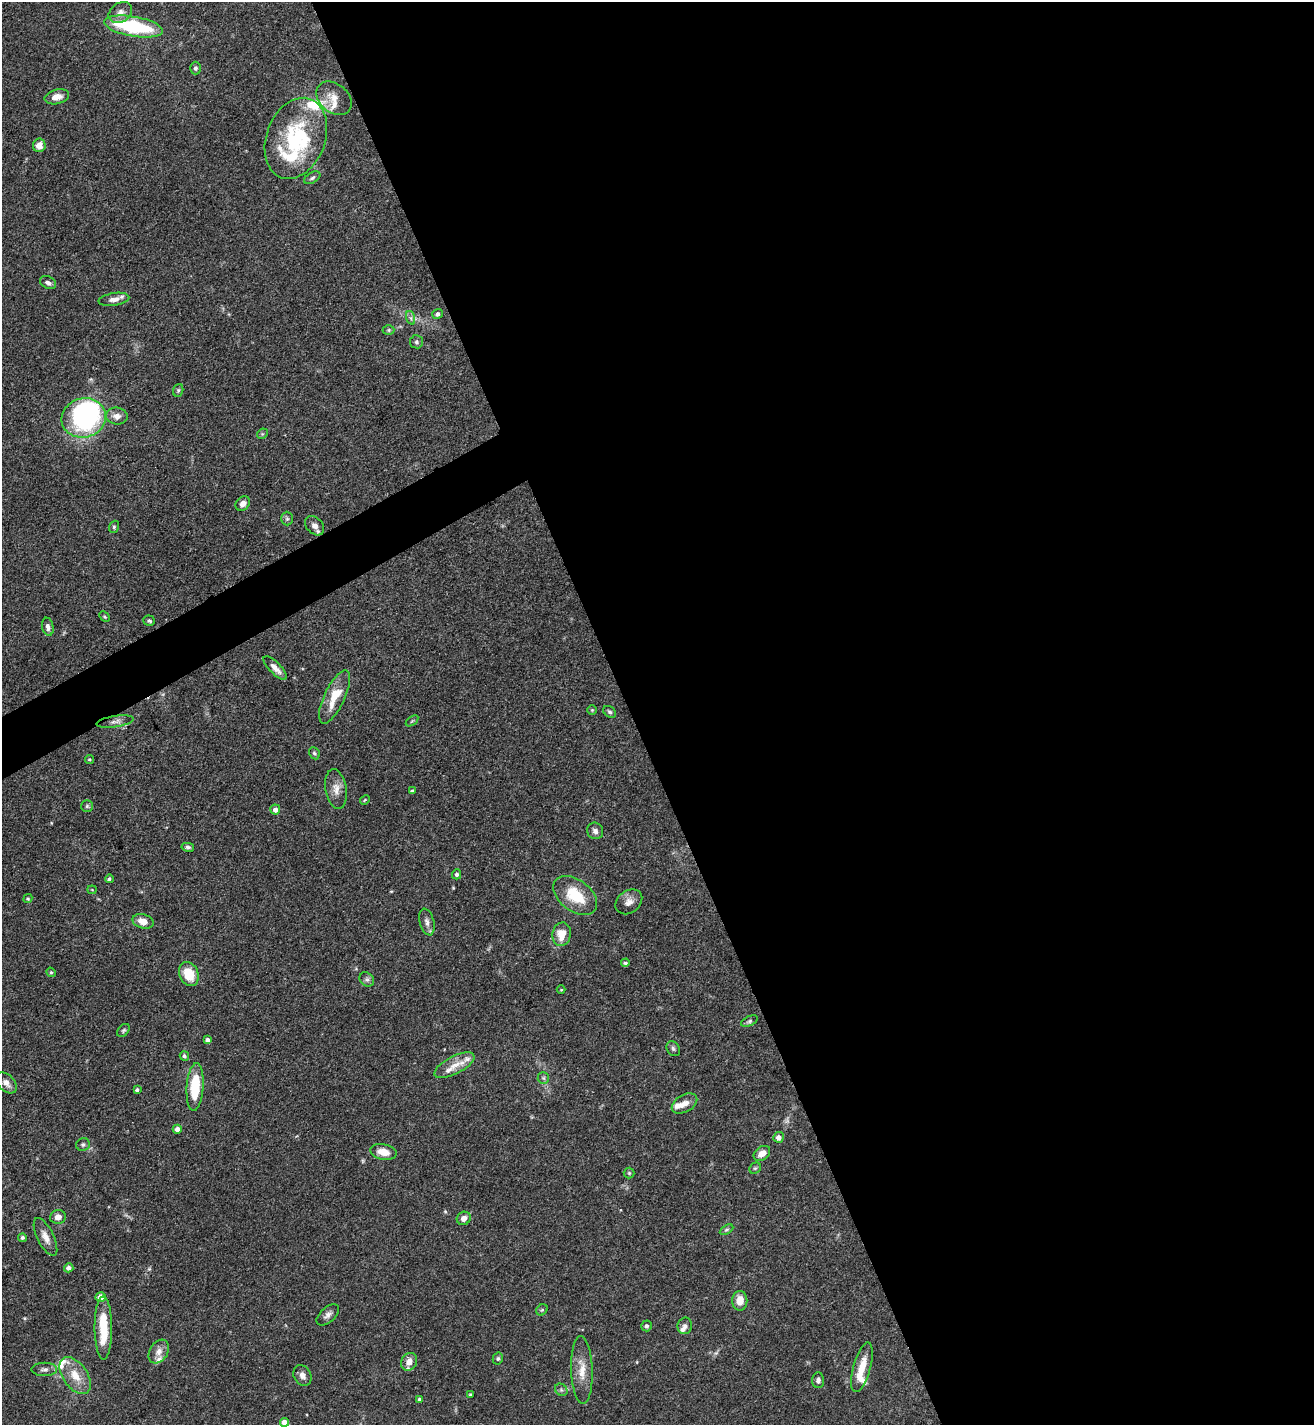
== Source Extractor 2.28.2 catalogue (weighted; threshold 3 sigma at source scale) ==
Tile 8 of 4 x 4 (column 4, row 2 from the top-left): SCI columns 4087-5398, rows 2849-4271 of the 5688 x 5699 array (HDU 1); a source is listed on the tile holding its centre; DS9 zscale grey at full resolution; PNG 1316 x 1427 px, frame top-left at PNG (2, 2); each listed source drawn as its Kron ellipse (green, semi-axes under 4 px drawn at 4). Shown black and unused: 54% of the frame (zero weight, under 3 of 5 exposures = <1% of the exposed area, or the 3 px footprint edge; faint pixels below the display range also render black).
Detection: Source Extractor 2.28.2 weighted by HDU 2 'WHT'; one run over the whole footprint, this tile lists its part. Background 0.0758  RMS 0.004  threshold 0.018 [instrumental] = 3 sigma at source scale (4.5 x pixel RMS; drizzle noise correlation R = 1.50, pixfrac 1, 0.05/0.05 arcsec/px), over >= 5 px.
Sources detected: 115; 2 too faint to see at this stretch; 2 inside a brighter object's white glare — neither listed nor drawn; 13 inside a brighter listed object's ellipse — not listed separately; the other 98 listed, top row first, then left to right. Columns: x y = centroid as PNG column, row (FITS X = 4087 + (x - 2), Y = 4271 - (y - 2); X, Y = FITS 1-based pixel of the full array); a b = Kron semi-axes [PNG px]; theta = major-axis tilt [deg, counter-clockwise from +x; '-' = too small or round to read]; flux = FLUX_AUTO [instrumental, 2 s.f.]
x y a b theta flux
120 12 13 9 35 2.8
134 26 30 10 -10 34
195 68 6 5 - 0.85
57 97 12 7 15 3.7
334 98 20 14 -41 5.1
296 138 42 29 69 39
39 145 7 6 - 3.6
312 178 9 5 30 0.91
48 283 8 6 -28 1.4
114 299 15 6 9 2.4
437 314 5 4 - 1.3
411 318 7 4 -71 0.89
389 330 6 5 - 0.67
416 342 6 6 - 0.97
178 390 6 5 - 0.72
117 416 11 8 -6 2.8
84 418 22 19 14 75
262 434 6 4 45 0.53
243 504 8 6 46 2.4
287 519 7 6 - 0.9
315 526 11 8 -46 2.3
114 527 6 4 70 0.64
105 617 6 3 -45 0.47
149 621 6 5 - 0.75
48 627 9 5 -78 1.8
275 668 15 5 -45 2.8
335 697 29 10 65 10
592 710 4 4 - 0.42
610 712 7 5 -38 0.79
412 721 7 3 37 0.49
115 722 18 5 8 2.2
314 753 6 5 - 0.76
89 759 4 3 - 0.45
336 789 20 10 -81 4
412 791 4 3 - 0.76
365 800 5 4 - 0.44
87 806 6 6 - 0.77
275 810 5 5 - 2.4
595 831 8 8 - 1.7
188 847 6 4 -10 0.86
457 874 5 4 - 0.99
109 879 4 4 - 0.76
92 890 4 4 - 0.38
575 896 25 15 -38 14
28 899 5 4 - 0.48
629 902 14 11 38 3
143 921 11 7 -15 4.2
427 922 14 7 -76 2.1
562 934 12 9 77 6.5
625 963 4 3 - 0.71
51 972 5 4 - 0.46
189 974 12 9 -66 9.2
367 979 8 6 -43 1.2
561 990 4 3 - 0.32
749 1021 9 5 25 0.84
123 1030 7 5 49 0.71
207 1040 4 4 - 1.4
673 1049 8 6 -55 0.99
184 1056 5 4 - 1.1
454 1065 22 8 27 4.9
543 1078 6 5 - 0.89
6 1083 13 8 -45 2.9
195 1087 24 8 86 17
137 1090 4 4 - 0.87
684 1103 14 8 29 3.2
177 1129 4 4 - 2.3
779 1137 5 5 - 2.7
83 1144 7 6 - 0.95
383 1152 13 8 -11 5.3
762 1153 9 6 37 3.3
755 1168 6 5 - 0.69
629 1173 5 5 - 0.62
58 1217 8 7 - 2.5
464 1218 7 6 - 2.2
726 1230 7 4 30 0.71
45 1237 21 8 -64 3.5
22 1238 4 4 - 0.82
69 1268 5 4 - 1.8
101 1297 5 5 - 4
740 1301 10 7 90 4.8
542 1310 6 5 - 0.61
328 1315 13 7 42 1.9
646 1326 5 5 - 1.3
685 1326 8 7 - 1.5
103 1328 31 8 -90 13
159 1351 13 9 59 2.9
498 1359 6 5 - 0.7
409 1362 9 7 59 4
862 1367 25 8 75 7
44 1369 13 6 0 1.6
582 1370 34 10 -88 7.1
302 1375 11 8 -62 2.2
75 1376 21 12 -55 7.5
818 1380 8 6 86 1.5
561 1390 7 5 -45 0.91
470 1395 3 3 - 0.63
419 1399 4 4 - 0.76
284 1422 4 4 - 3.9
Isophote crosses this tile's border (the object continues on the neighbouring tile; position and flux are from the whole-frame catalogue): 2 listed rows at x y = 6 1083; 284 1422